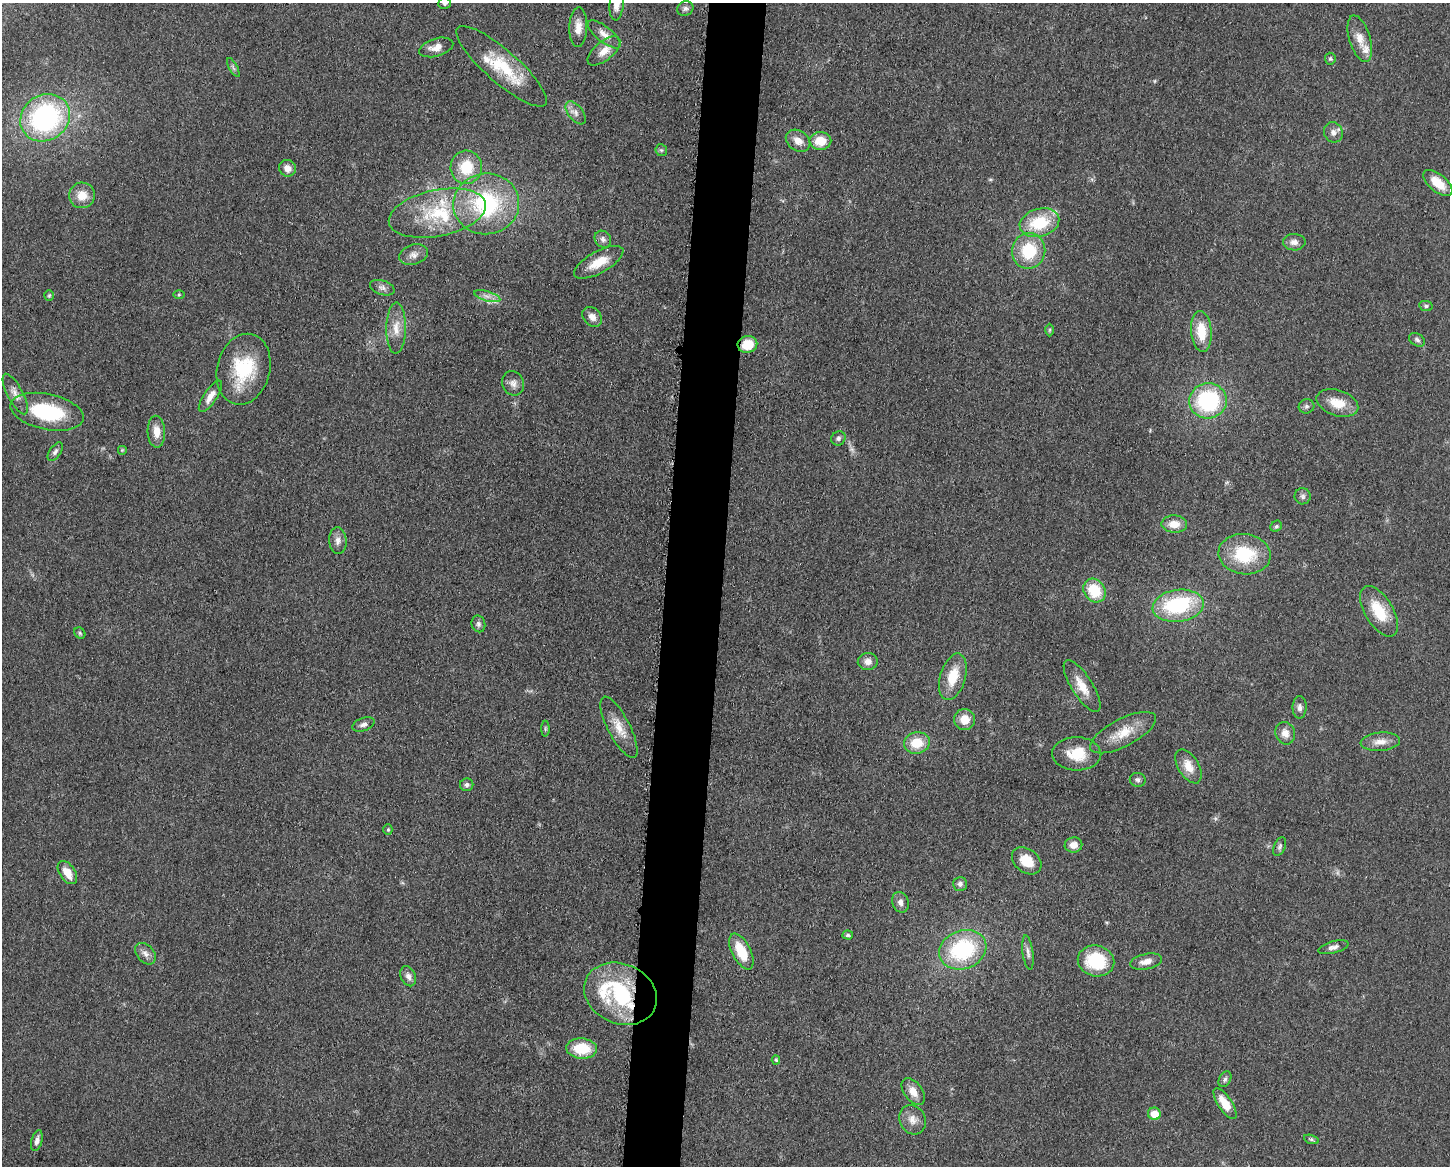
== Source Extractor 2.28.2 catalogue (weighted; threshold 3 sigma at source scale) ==
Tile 5 of 3 x 4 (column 2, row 2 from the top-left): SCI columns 1677-3124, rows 2330-3493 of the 4680 x 4657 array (HDU 1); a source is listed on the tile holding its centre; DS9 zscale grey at full resolution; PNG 1452 x 1168 px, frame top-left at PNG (2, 3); each listed source drawn as its Kron ellipse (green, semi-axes under 4 px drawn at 4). Shown black and unused: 4% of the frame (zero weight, under 3 of 5 exposures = <1% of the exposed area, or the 3 px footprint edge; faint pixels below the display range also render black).
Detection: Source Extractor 2.28.2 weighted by HDU 2 'WHT'; one run over the whole footprint, this tile lists its part. Background 0.0608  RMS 0.0057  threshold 0.0255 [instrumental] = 3 sigma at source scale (4.5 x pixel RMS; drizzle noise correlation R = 1.50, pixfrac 1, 0.05/0.05 arcsec/px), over >= 5 px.
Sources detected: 112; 1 inside a brighter object's white glare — neither listed nor drawn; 7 inside a brighter listed object's ellipse — not listed separately; the other 104 listed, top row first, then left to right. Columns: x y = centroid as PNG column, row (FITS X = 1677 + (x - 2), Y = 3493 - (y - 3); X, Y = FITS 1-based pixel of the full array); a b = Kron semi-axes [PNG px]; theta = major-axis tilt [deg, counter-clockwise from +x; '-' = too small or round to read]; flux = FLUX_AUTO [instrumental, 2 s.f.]
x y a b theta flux
445 3 6 5 - 1.2
617 4 16 7 85 5.4
685 9 8 7 - 2
578 27 20 9 88 5.9
604 34 20 7 -39 4.8
1360 39 24 10 -73 7.7
436 47 18 9 17 5
604 51 20 9 40 6.8
1330 59 6 5 - 0.89
501 66 58 16 -41 27
233 67 10 3 -61 1.1
576 113 13 7 -52 3.1
45 118 26 22 34 100
1333 132 10 9 - 3.1
798 141 13 10 -33 5.3
820 141 11 9 2 10
661 150 6 5 - 0.92
466 167 16 15 - 19
288 168 9 8 - 3.6
1438 183 17 9 -40 9.3
82 195 13 13 - 8.5
486 204 33 30 5 63
437 213 49 23 12 39
1039 223 20 14 15 24
603 239 9 7 -52 2.3
1294 242 11 8 -1 3.2
1029 251 18 16 78 25
413 255 15 10 19 3.9
599 262 27 11 29 11
382 288 13 7 -18 2.6
179 295 5 4 - 0.66
49 296 5 4 - 0.76
487 296 13 4 -16 3
1426 306 7 5 -10 1.3
592 317 11 8 -46 3.9
396 328 25 10 89 8.1
1050 330 6 4 89 0.77
1201 331 20 10 -85 14
1417 340 9 6 -30 1.6
747 344 10 8 13 12
244 369 36 26 75 34
513 383 12 11 - 3.8
15 394 22 7 -62 4.7
210 396 18 6 56 5.2
1208 401 19 17 11 57
1337 403 22 13 -18 11
1306 406 8 7 - 1.5
47 412 37 18 -12 42
156 432 16 9 -88 6.5
838 438 7 6 - 1.6
122 450 5 5 - 0.69
55 452 10 5 55 1.8
1303 496 8 8 - 1.7
1174 524 13 8 -2 6.3
1276 526 6 5 - 0.96
338 541 13 8 -85 3.4
1244 554 26 20 -7 29
1095 590 12 10 -54 19
1178 606 26 16 7 46
1379 611 28 14 -59 18
478 624 8 7 - 1.7
80 633 6 5 - 0.93
868 662 10 8 3 3.9
953 677 24 12 74 14
1082 686 30 10 -57 10
1300 707 11 7 89 2.4
965 719 10 10 - 7.9
363 724 11 6 19 2.5
619 727 34 11 -62 9.9
545 729 8 4 89 0.93
1123 733 36 14 27 14
1285 733 11 10 - 4.8
1380 742 20 9 5 5.6
917 743 13 10 11 13
1077 754 24 16 -1 15
1188 766 19 10 -59 7.3
1138 780 8 7 - 1.6
467 785 7 6 - 1.7
388 830 5 4 - 0.83
1073 845 9 7 9 5
1280 847 10 5 66 1.5
1027 861 16 11 -38 12
67 873 13 8 -56 7.5
960 884 7 7 - 2
900 902 10 8 -70 3.1
848 935 5 4 - 0.87
1333 947 16 6 14 2.5
963 950 24 19 21 54
741 951 19 9 -63 17
1028 953 17 5 -83 2.5
145 954 12 8 -48 3.3
1096 961 18 15 -12 32
1146 962 16 7 11 4.6
408 976 10 7 -65 3.3
621 994 37 30 -24 57
582 1048 15 10 -3 19
776 1060 4 4 - 0.82
1225 1079 8 5 60 1.5
913 1092 15 9 -53 6.1
1225 1104 18 7 -56 11
1154 1114 6 6 - 11
912 1120 15 12 -63 5.4
1311 1139 8 3 -19 1
37 1141 11 5 75 2.5
Overlapping masked pixels (flux is a lower limit): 1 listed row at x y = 747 344
Isophote crosses this tile's border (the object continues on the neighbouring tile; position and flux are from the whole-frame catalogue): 2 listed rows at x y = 445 3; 617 4